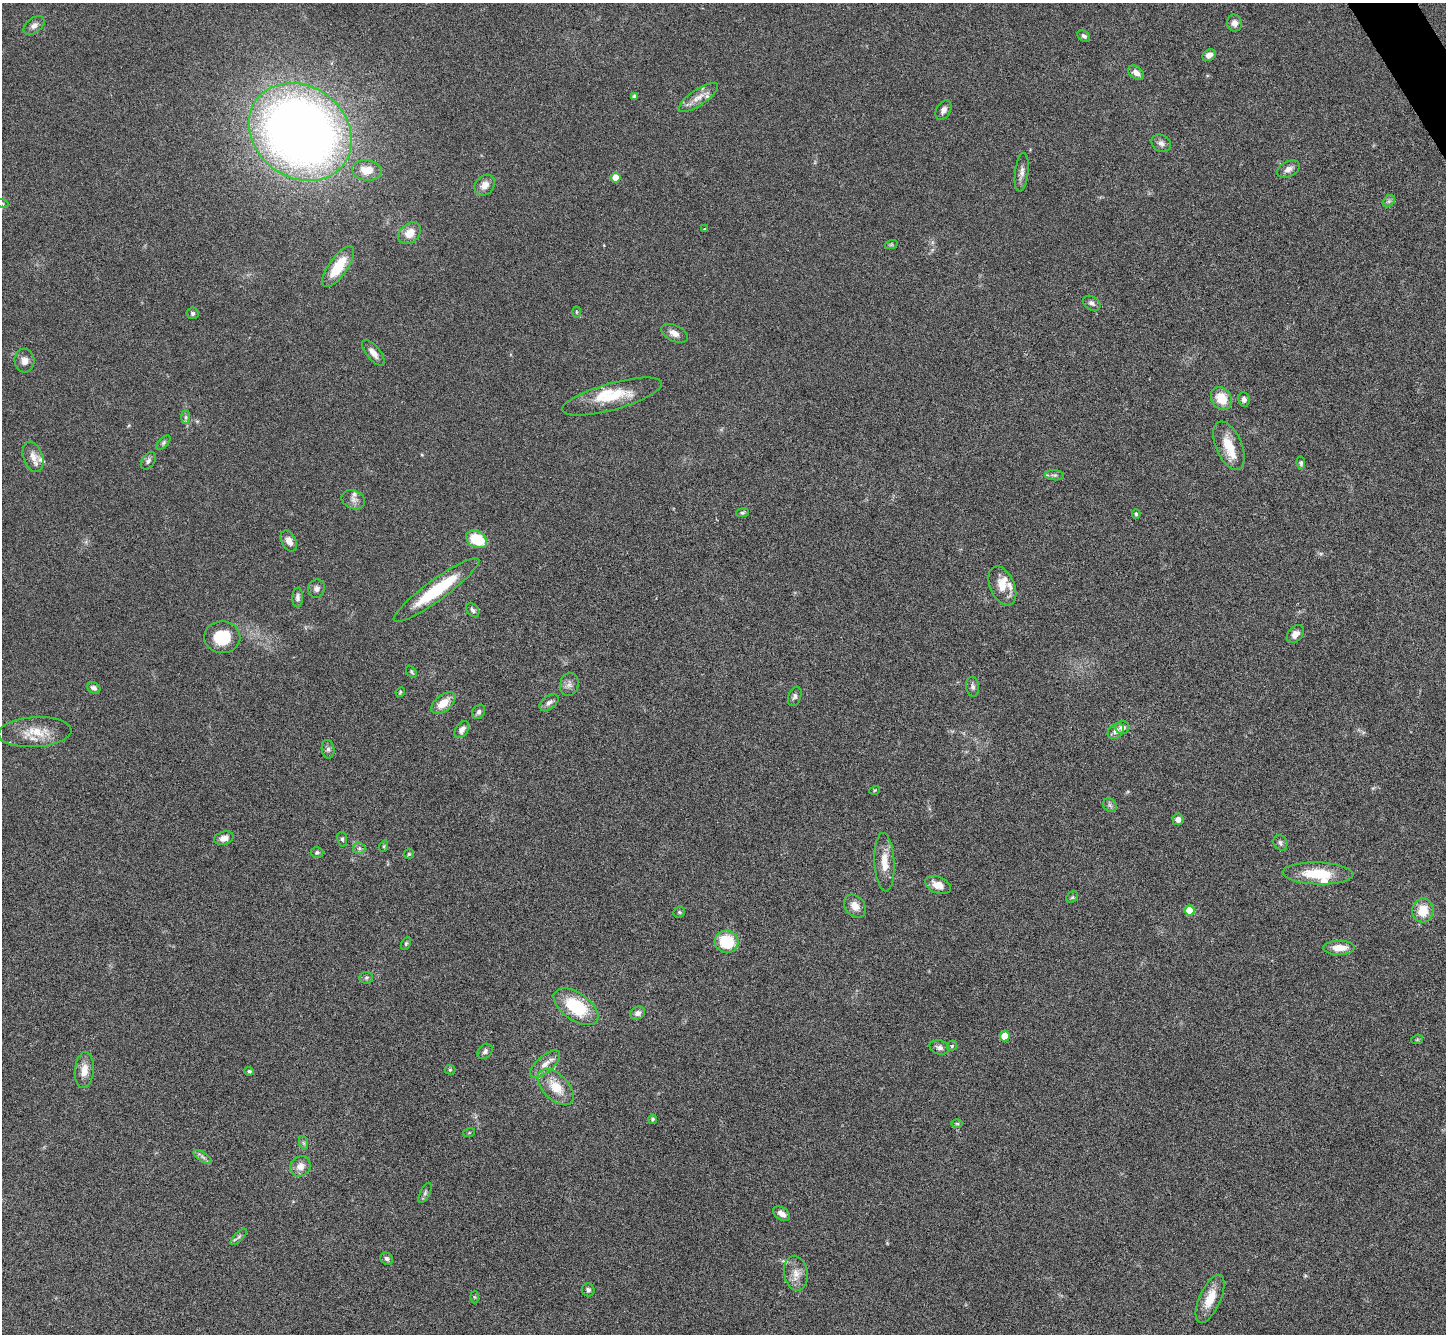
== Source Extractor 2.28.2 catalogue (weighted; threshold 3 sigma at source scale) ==
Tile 10 of 4 x 4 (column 2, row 3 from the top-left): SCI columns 1451-2894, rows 1628-2959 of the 5788 x 5781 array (HDU 1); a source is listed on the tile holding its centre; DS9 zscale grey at full resolution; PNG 1448 x 1336 px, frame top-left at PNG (2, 3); each listed source drawn as its Kron ellipse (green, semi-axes under 4 px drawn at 4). Shown black and unused: <1% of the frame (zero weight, under 3 of 6 exposures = <1% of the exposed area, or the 3 px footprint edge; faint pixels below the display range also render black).
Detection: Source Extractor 2.28.2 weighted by HDU 2 'WHT'; one run over the whole footprint, this tile lists its part. Background 0.0536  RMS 0.0044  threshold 0.0181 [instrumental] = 3 sigma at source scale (4.09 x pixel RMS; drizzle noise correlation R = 1.36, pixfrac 0.8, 0.05/0.05 arcsec/px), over >= 5 px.
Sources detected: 119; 8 inside a brighter listed object's ellipse — not listed separately; the other 111 listed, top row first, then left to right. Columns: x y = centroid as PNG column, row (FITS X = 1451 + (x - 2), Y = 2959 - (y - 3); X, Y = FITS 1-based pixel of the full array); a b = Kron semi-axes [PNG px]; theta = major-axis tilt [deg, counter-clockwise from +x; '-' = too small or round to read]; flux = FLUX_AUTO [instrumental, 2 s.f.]
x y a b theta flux
1234 23 8 7 - 2
34 25 12 7 38 1.9
1084 36 7 5 -38 1.1
1209 55 7 5 34 2.3
1136 73 9 6 -38 2.5
635 97 4 4 - 1.9
698 97 23 8 34 4
943 110 10 7 59 1.9
300 132 54 45 -37 400
1161 143 10 8 -32 1.9
1288 169 12 7 27 2.2
367 170 15 10 -6 5.8
1022 172 19 6 83 2.5
616 177 5 5 - 6.1
485 185 11 9 51 3.1
1389 201 7 5 44 0.91
2 203 6 4 -19 0.51
704 229 4 2 - 0.26
410 233 12 9 43 5.8
891 245 6 4 19 0.51
338 267 24 9 54 12
1092 303 9 6 -32 1.5
576 312 5 3 - 0.41
193 313 6 6 - 0.83
674 333 14 8 -25 2.6
373 353 16 7 -51 2.8
24 361 12 10 -85 2.8
612 396 51 13 16 14
1221 398 12 9 -57 8.2
1244 399 7 6 - 1.5
186 417 7 4 -90 0.86
163 443 9 4 46 0.89
1229 446 26 13 -67 9.1
33 457 15 9 -71 3.6
148 461 9 6 58 1.3
1301 463 6 4 -83 0.78
1054 475 9 5 -5 0.98
353 500 12 9 -24 2.3
742 513 6 4 5 0.62
1136 514 5 4 - 0.63
477 539 11 8 -29 14
289 541 11 7 -60 2.5
1002 586 21 12 -67 5.7
316 589 9 8 - 1.7
436 590 52 10 36 24
298 597 10 5 88 1.4
473 610 8 5 -50 1.1
1295 634 10 7 47 2.6
222 637 18 16 -2 13
411 672 7 4 -52 0.59
569 684 11 9 75 2.1
973 687 10 6 -82 1.3
94 688 7 5 -27 1.3
400 692 5 4 - 0.49
795 696 10 6 69 1.2
443 703 14 8 39 6.4
549 703 11 6 36 1.7
479 712 8 6 57 1.3
1122 728 7 6 - 2.1
462 730 9 6 54 2.1
1116 731 9 6 42 2
35 732 37 15 3 9.9
328 749 9 6 -80 1.3
875 790 5 3 - 0.38
1110 805 7 6 - 1.1
1178 819 6 5 - 1.8
224 838 10 6 15 2.6
342 839 7 5 -80 0.75
1280 843 8 6 -62 1.1
384 846 6 3 72 0.44
359 848 6 6 - 0.96
317 853 6 5 - 0.92
409 854 5 5 - 0.57
884 862 29 10 -87 6.5
1318 873 35 11 -2 14
938 885 13 8 -23 4.4
1072 897 6 5 - 0.62
855 906 13 9 -49 3.6
1190 910 5 5 - 13
1423 910 12 10 85 7.9
679 912 6 5 - 0.65
727 942 12 11 - 16
406 943 7 4 63 0.7
1339 948 16 7 1 5
366 978 7 6 - 0.87
576 1007 25 13 -35 23
638 1013 8 6 24 1.6
1005 1036 5 5 - 9.2
1417 1040 6 4 19 0.38
952 1046 5 4 - 0.55
939 1047 10 7 -15 1.4
485 1051 8 6 48 1.3
545 1064 18 8 42 3.7
84 1070 18 9 85 4.6
450 1070 5 5 - 0.54
249 1071 5 4 - 0.7
556 1087 22 12 -45 9
653 1119 5 4 - 0.74
957 1124 6 4 0 0.55
469 1133 6 4 19 0.45
304 1143 7 4 -71 0.76
203 1157 11 4 -34 1.2
300 1166 11 9 47 3.2
425 1193 11 5 64 1.1
781 1214 9 6 -35 2.7
239 1237 10 4 45 1.1
387 1259 6 5 - 1.1
796 1273 17 12 -80 4.6
588 1290 6 6 - 1.2
474 1297 6 4 -88 0.56
1210 1299 26 10 66 7.8
Isophote crosses this tile's border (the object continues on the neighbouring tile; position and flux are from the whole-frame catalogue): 1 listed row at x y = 2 203